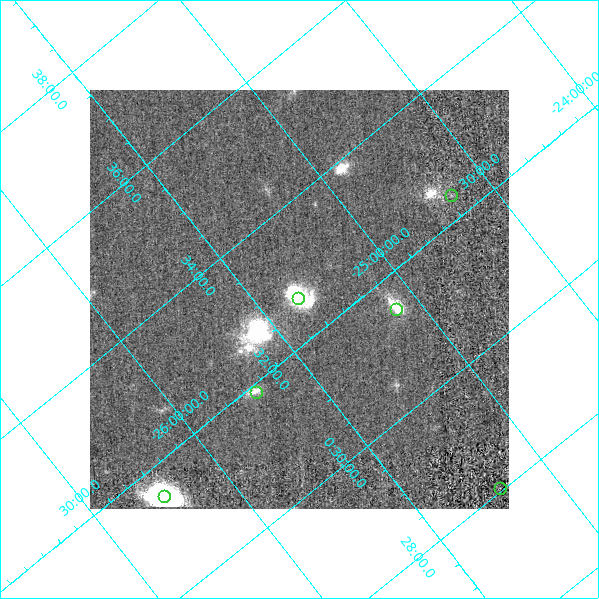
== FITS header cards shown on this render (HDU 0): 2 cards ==
NAXIS1  =                  419
NAXIS2  =                  419

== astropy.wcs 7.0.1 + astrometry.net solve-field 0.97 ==
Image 419 x 419 px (HDU 0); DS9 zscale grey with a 90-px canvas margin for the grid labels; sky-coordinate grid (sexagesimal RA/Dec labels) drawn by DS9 from the SOLVED WCS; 6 Tycho-2 reference stars matched to detected sources circled (green)
Header WCS: none
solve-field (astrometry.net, Tycho-2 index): SOLVED blind (the file carries no WCS)
Solved WCS: RA---TAN/DEC--TAN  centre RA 00:32:38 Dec -25:22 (8.16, -25.36 deg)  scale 13.9 x 13.6 arcsec/px (non-square pixels)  FOV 97.4' x 95.1'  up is +51 deg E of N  parity normal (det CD < 0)
(file carries no celestial WCS; the grid is the blind solution)
Tycho-2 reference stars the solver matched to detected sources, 6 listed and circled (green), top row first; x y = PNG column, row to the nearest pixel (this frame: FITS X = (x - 90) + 1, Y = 419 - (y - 90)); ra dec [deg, ICRS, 3 dp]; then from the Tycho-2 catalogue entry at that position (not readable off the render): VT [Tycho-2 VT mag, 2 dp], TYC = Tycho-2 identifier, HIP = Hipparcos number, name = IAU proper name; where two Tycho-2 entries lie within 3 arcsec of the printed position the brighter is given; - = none
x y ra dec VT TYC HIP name
451 195 8.092 -24.646 7.35 6414-689-1 2544 -
298 298 8.164 -25.360 6.85 6417-348-1 2572 -
396 309 7.869 -25.086 8.67 6417-657-1 - -
256 392 7.970 -25.711 9.61 6417-754-1 2513 -
500 488 7.015 -25.196 9.38 6417-572-1 - -
164 496 7.874 -26.240 10.05 6417-828-1 - -